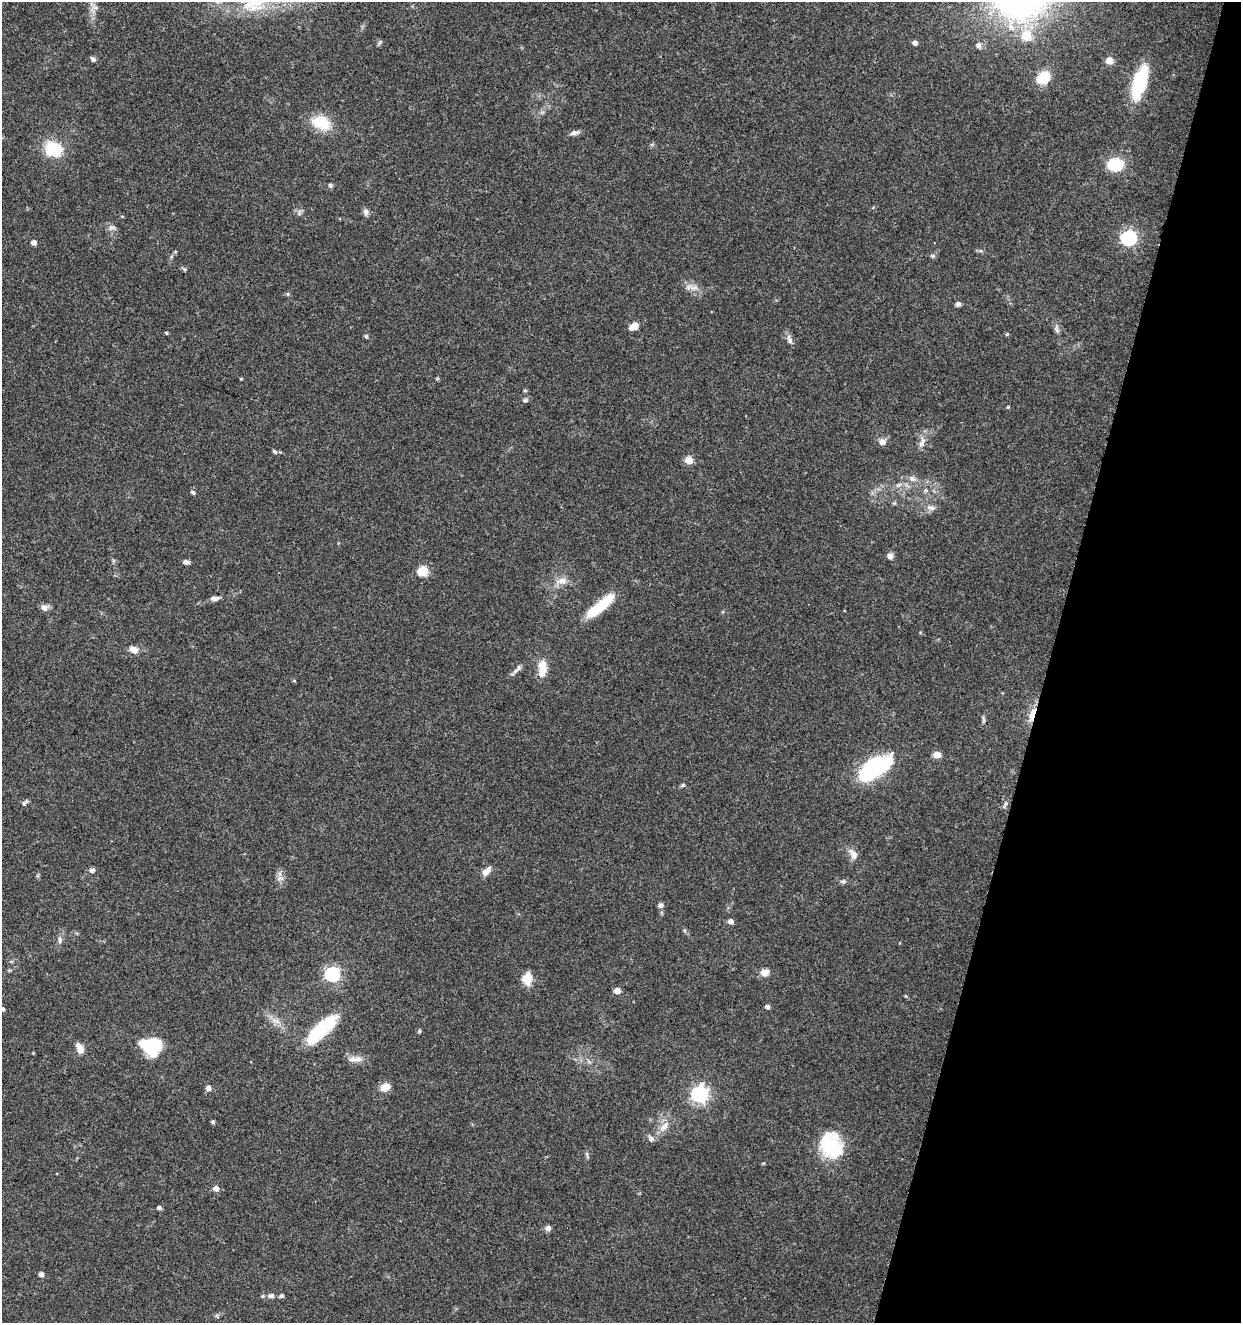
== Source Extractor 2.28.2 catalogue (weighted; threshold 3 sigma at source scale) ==
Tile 8 of 4 x 4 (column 4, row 2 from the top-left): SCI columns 4001-5239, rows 2645-3965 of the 5461 x 5295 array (HDU 1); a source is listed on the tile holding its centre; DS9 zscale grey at full resolution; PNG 1243 x 1325 px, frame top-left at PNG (2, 2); no overlay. Shown black and unused: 15% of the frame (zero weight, under 3 of 5 exposures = <1% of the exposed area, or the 3 px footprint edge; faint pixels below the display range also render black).
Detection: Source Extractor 2.28.2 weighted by HDU 2 'WHT'; one run over the whole footprint, this tile lists its part. Background 0.0329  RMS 0.0024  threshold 0.011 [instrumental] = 3 sigma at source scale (4.5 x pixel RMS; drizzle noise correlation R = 1.50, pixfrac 1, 0.0396/0.0396 arcsec/px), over >= 5 px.
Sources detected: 103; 1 inside a brighter object's white glare — not listed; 2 inside a brighter listed object's ellipse — not listed separately; the other 100 listed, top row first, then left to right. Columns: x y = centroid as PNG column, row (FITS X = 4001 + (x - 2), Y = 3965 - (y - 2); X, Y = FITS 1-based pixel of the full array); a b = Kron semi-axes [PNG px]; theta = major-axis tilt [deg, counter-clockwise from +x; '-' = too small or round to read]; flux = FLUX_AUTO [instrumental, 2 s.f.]
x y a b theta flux
95 7 13 8 17 1.3
1027 35 19 17 -70 6.1
380 42 7 4 71 0.41
915 43 5 4 - 1
979 45 6 6 - 1.2
93 59 7 5 -47 0.63
1109 60 7 6 - 2.3
1043 78 17 14 38 4.7
1139 83 32 11 73 17
321 123 25 16 -18 6.6
574 133 12 5 10 1
54 149 23 19 -25 7.8
1115 164 13 9 3 12
330 185 5 5 - 0.5
366 212 9 7 -83 0.98
299 213 9 4 78 0.49
112 227 11 6 6 0.85
1129 238 7 7 - 52
34 243 4 4 - 1.4
175 252 5 3 - 0.25
932 256 7 5 -21 0.46
184 269 7 4 -45 0.37
688 287 8 7 - 1.1
288 294 6 4 -90 0.32
958 304 7 5 27 0.65
634 326 7 5 32 4.8
1057 329 12 6 -83 0.87
166 333 4 4 - 0.3
1007 334 5 4 - 0.25
366 336 6 5 - 0.39
789 340 14 6 -73 1.1
437 378 6 4 0 0.27
241 379 4 3 - 0.23
525 390 5 4 - 0.31
525 400 7 5 1 0.47
1008 407 4 4 - 0.26
882 442 9 8 - 1.4
922 443 16 7 75 1.7
274 451 7 5 -44 0.47
689 460 6 5 - 3.6
912 479 9 8 - 1.1
898 485 10 5 26 0.82
193 492 6 5 - 0.49
894 503 5 5 - 0.32
931 508 13 6 -5 1.2
890 556 8 7 - 0.97
186 562 8 5 -2 0.74
423 571 6 5 - 14
562 581 14 10 6 2.1
215 598 10 5 6 1.1
600 606 40 10 40 9.2
44 607 10 8 2 1.1
134 650 10 8 -25 2.1
543 667 18 10 -77 3.7
518 669 16 6 43 1.1
294 681 5 3 - 0.26
1032 715 17 5 74 4
983 719 10 3 -81 0.47
937 755 5 5 - 3.9
875 768 40 18 35 22
683 785 6 5 - 0.43
24 803 8 5 43 0.71
1005 804 12 4 61 0.56
853 854 15 8 -55 1.9
92 870 8 6 1 0.69
486 871 12 7 47 1.8
280 878 11 6 0 1
843 881 8 5 7 0.53
660 905 6 6 - 0.84
731 921 5 5 - 1.2
60 940 10 6 -90 0.79
764 973 10 9 - 1.7
332 974 6 6 - 52
527 978 15 11 82 3.3
617 991 5 4 - 3
906 996 5 3 - 0.23
767 1007 5 4 - 0.83
3 1009 5 4 - 0.47
276 1021 18 5 -24 1.6
321 1029 41 12 44 15
419 1031 5 4 - 0.35
80 1048 11 7 -64 2.5
153 1048 20 16 73 9.9
357 1059 17 7 2 1.9
589 1062 7 4 -19 0.46
385 1087 11 8 26 2.6
208 1088 5 5 - 1.6
700 1094 7 7 - 85
213 1122 4 4 - 0.45
664 1127 19 8 50 2.5
831 1145 29 23 -69 14
587 1154 9 3 -77 0.44
216 1188 5 5 - 1.9
159 1208 5 4 - 0.71
548 1228 6 5 - 1.1
41 1274 4 4 - 1.3
263 1296 5 5 - 0.36
271 1296 8 6 4 0.89
281 1296 6 5 - 0.5
217 1316 7 4 -46 0.37
Overlapping masked pixels (flux is a lower limit): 1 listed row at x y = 1032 715
Isophote crosses this tile's border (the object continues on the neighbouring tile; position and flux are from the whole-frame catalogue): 1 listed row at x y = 3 1009